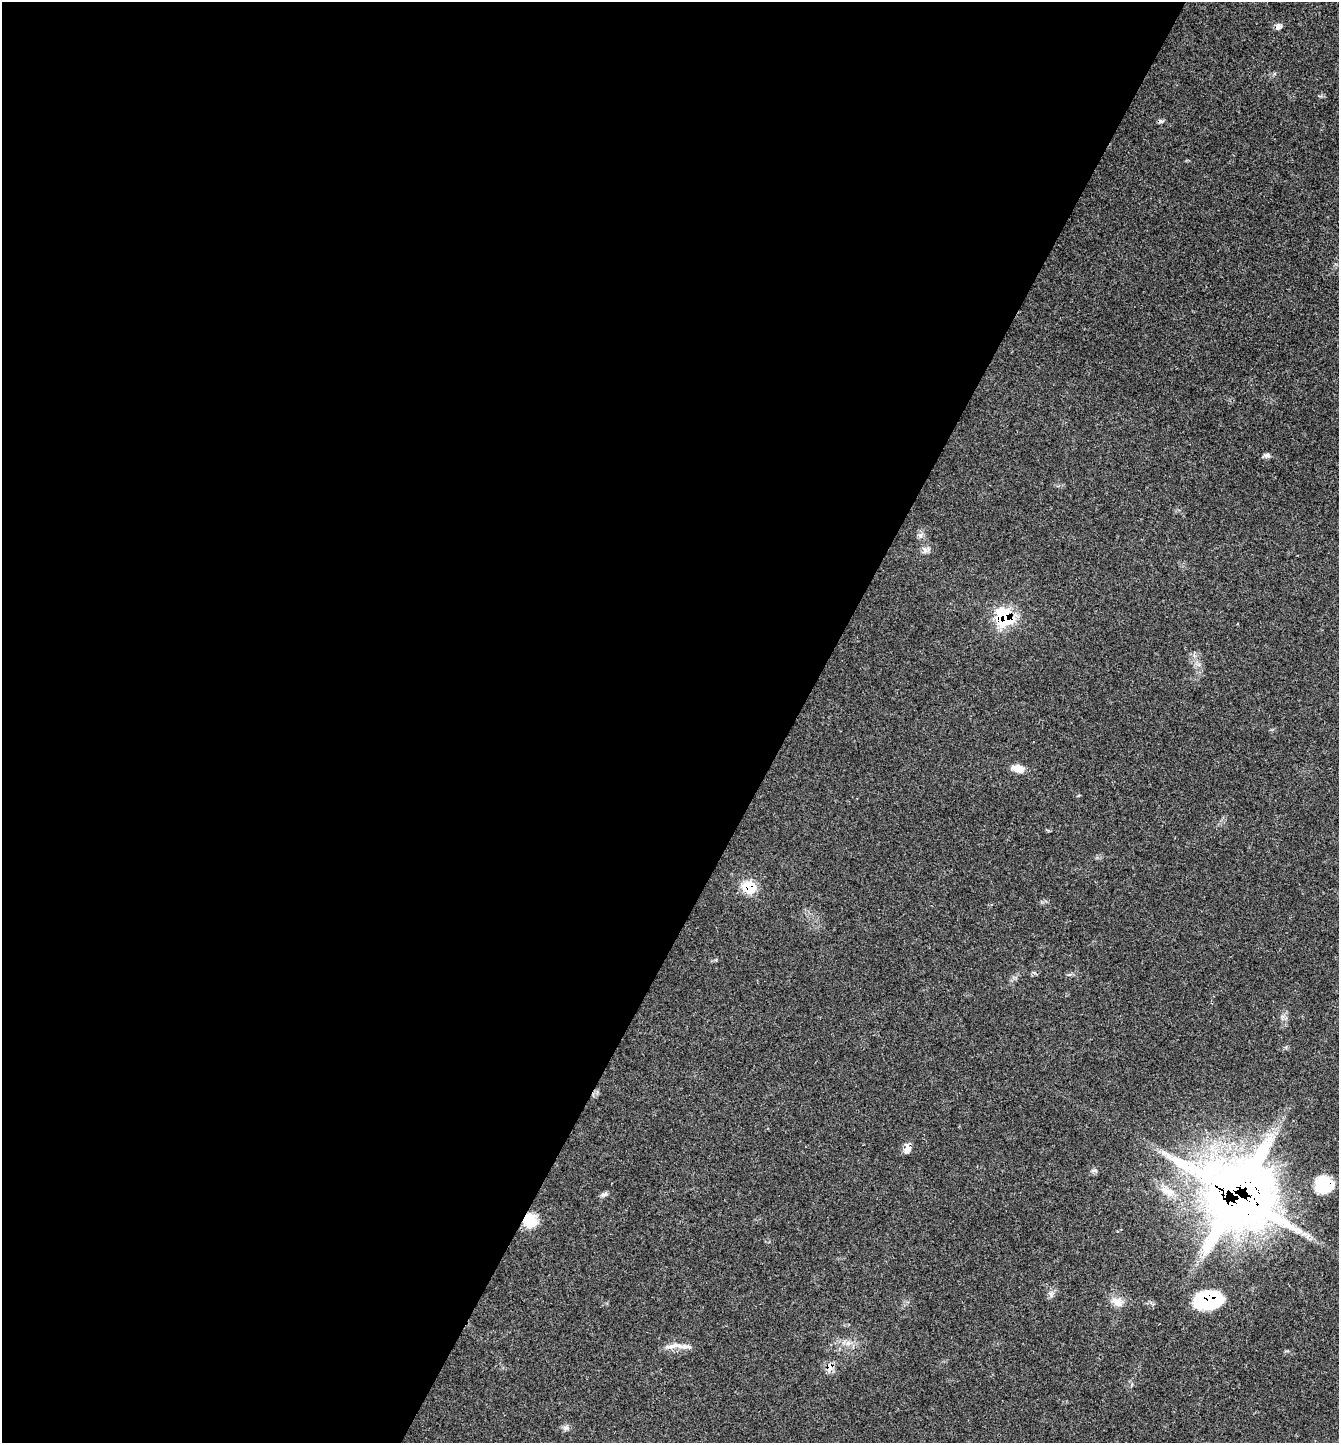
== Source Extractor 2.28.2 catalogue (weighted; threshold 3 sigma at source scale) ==
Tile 5 of 4 x 4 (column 1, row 2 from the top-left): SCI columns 185-1521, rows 2925-4365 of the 5851 x 5844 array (HDU 1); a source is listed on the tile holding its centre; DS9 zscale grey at full resolution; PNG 1341 x 1445 px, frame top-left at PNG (2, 2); no overlay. Shown black and unused: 59% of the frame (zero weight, under 3 of 4 exposures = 2% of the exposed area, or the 3 px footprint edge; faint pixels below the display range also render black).
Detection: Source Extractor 2.28.2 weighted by HDU 2 'WHT'; one run over the whole footprint, this tile lists its part. Background 0.0451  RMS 0.0045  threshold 0.0202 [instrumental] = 3 sigma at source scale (4.5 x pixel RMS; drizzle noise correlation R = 1.50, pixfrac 1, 0.05/0.05 arcsec/px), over >= 5 px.
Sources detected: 20; all 20 listed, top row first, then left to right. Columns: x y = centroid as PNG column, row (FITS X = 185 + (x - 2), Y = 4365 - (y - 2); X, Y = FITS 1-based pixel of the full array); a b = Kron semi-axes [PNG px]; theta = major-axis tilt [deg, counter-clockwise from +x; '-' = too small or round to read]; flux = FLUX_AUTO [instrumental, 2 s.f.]
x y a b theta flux
1278 26 8 7 - 1.7
1161 121 9 5 -6 0.88
1267 455 8 6 11 1.2
920 535 7 6 - 1.3
925 550 10 7 -72 1.8
1005 618 11 10 - 39
1018 769 17 9 -14 4.1
749 887 19 15 -20 8.8
907 1148 15 7 78 2.4
1324 1185 18 16 -12 15
1167 1191 24 11 -25 6.8
604 1194 10 5 15 1.1
1237 1195 25 23 -29 2900
530 1220 16 15 - 9.4
1051 1294 7 4 -71 0.98
1209 1299 25 17 6 30
1117 1302 16 12 -35 4.4
673 1346 29 6 9 4.2
829 1367 13 7 -89 3
566 1428 7 7 - 1.4
Overlapping masked pixels (flux is a lower limit): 8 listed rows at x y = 1005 618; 749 887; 907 1148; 1324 1185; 1237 1195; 530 1220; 1209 1299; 829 1367